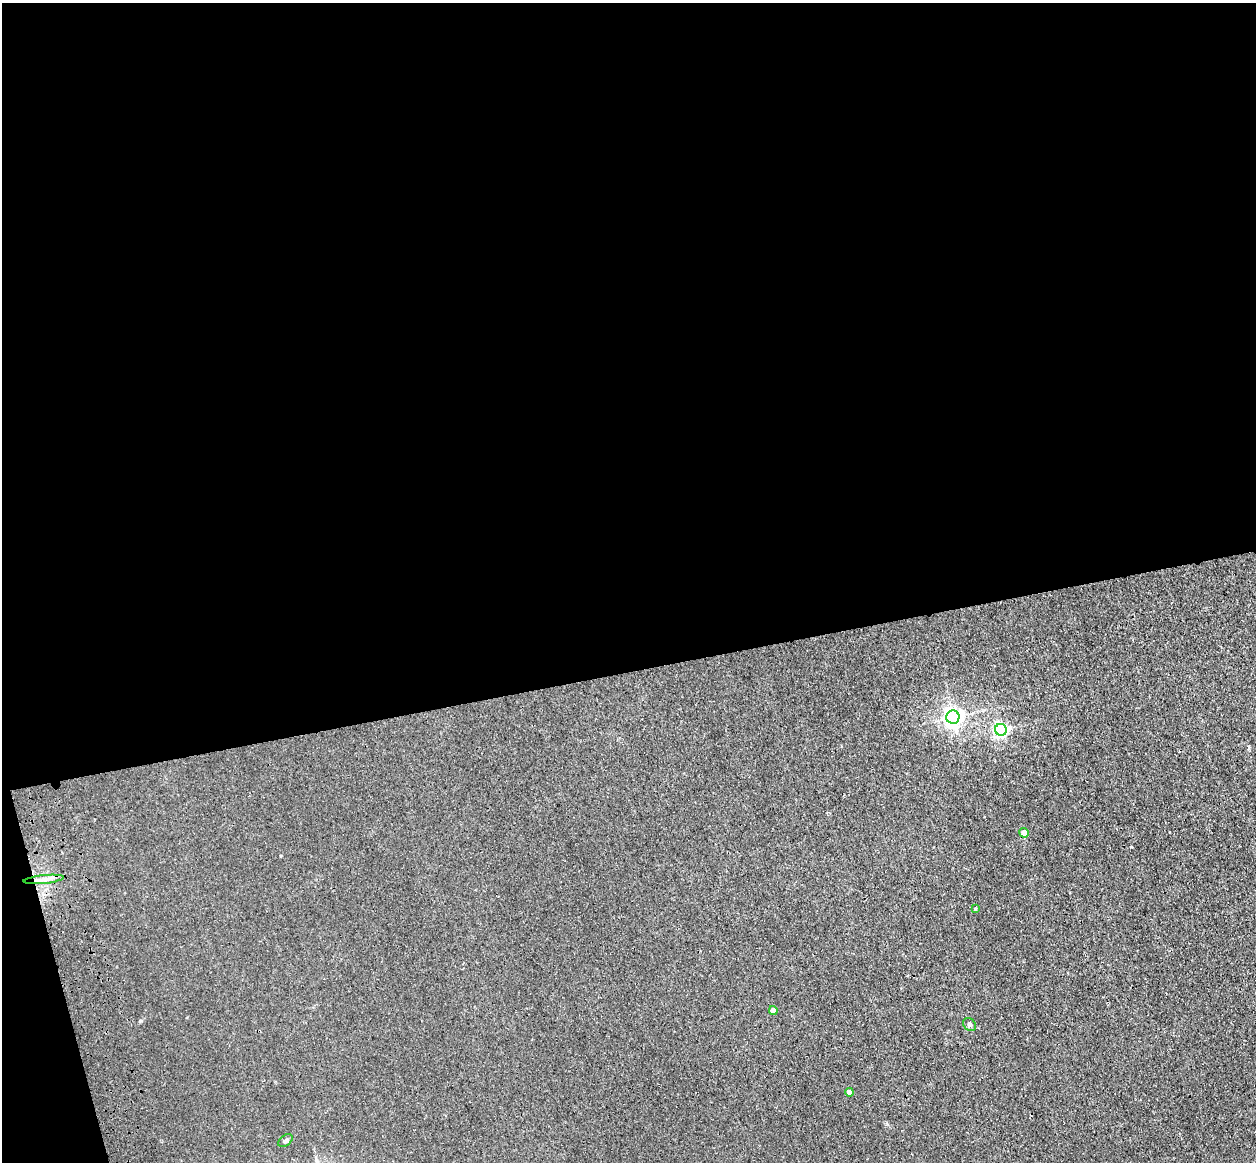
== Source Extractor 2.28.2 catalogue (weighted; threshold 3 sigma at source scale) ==
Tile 1 of 4 x 4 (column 1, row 1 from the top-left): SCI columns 114-1367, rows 3765-4924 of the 5241 x 5093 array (HDU 1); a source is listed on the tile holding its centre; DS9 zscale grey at full resolution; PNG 1258 x 1164 px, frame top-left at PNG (2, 3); each listed source drawn as its Kron ellipse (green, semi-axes under 4 px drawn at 4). Shown black and unused: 59% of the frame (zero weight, under 3 of 4 exposures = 6% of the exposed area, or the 3 px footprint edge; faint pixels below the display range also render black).
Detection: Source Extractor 2.28.2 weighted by HDU 2 'WHT'; one run over the whole footprint, this tile lists its part. Background 0.0213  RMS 0.0051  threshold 0.0228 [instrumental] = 3 sigma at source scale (4.5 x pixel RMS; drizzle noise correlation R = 1.50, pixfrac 1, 0.05/0.05 arcsec/px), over >= 5 px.
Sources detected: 9; all 9 listed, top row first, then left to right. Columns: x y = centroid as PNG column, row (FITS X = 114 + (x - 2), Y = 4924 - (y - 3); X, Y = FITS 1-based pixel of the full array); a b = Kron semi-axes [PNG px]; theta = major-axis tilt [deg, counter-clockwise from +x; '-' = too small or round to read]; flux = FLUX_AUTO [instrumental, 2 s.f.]
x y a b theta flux
953 717 6 6 - 260
1001 730 6 6 - 98
1024 833 5 4 - 3.7
44 879 20 4 6 3.1
975 909 3 3 - 0.52
773 1010 4 4 - 3.4
969 1025 7 5 -42 1.2
849 1092 4 4 - 2.6
285 1141 8 5 36 0.93